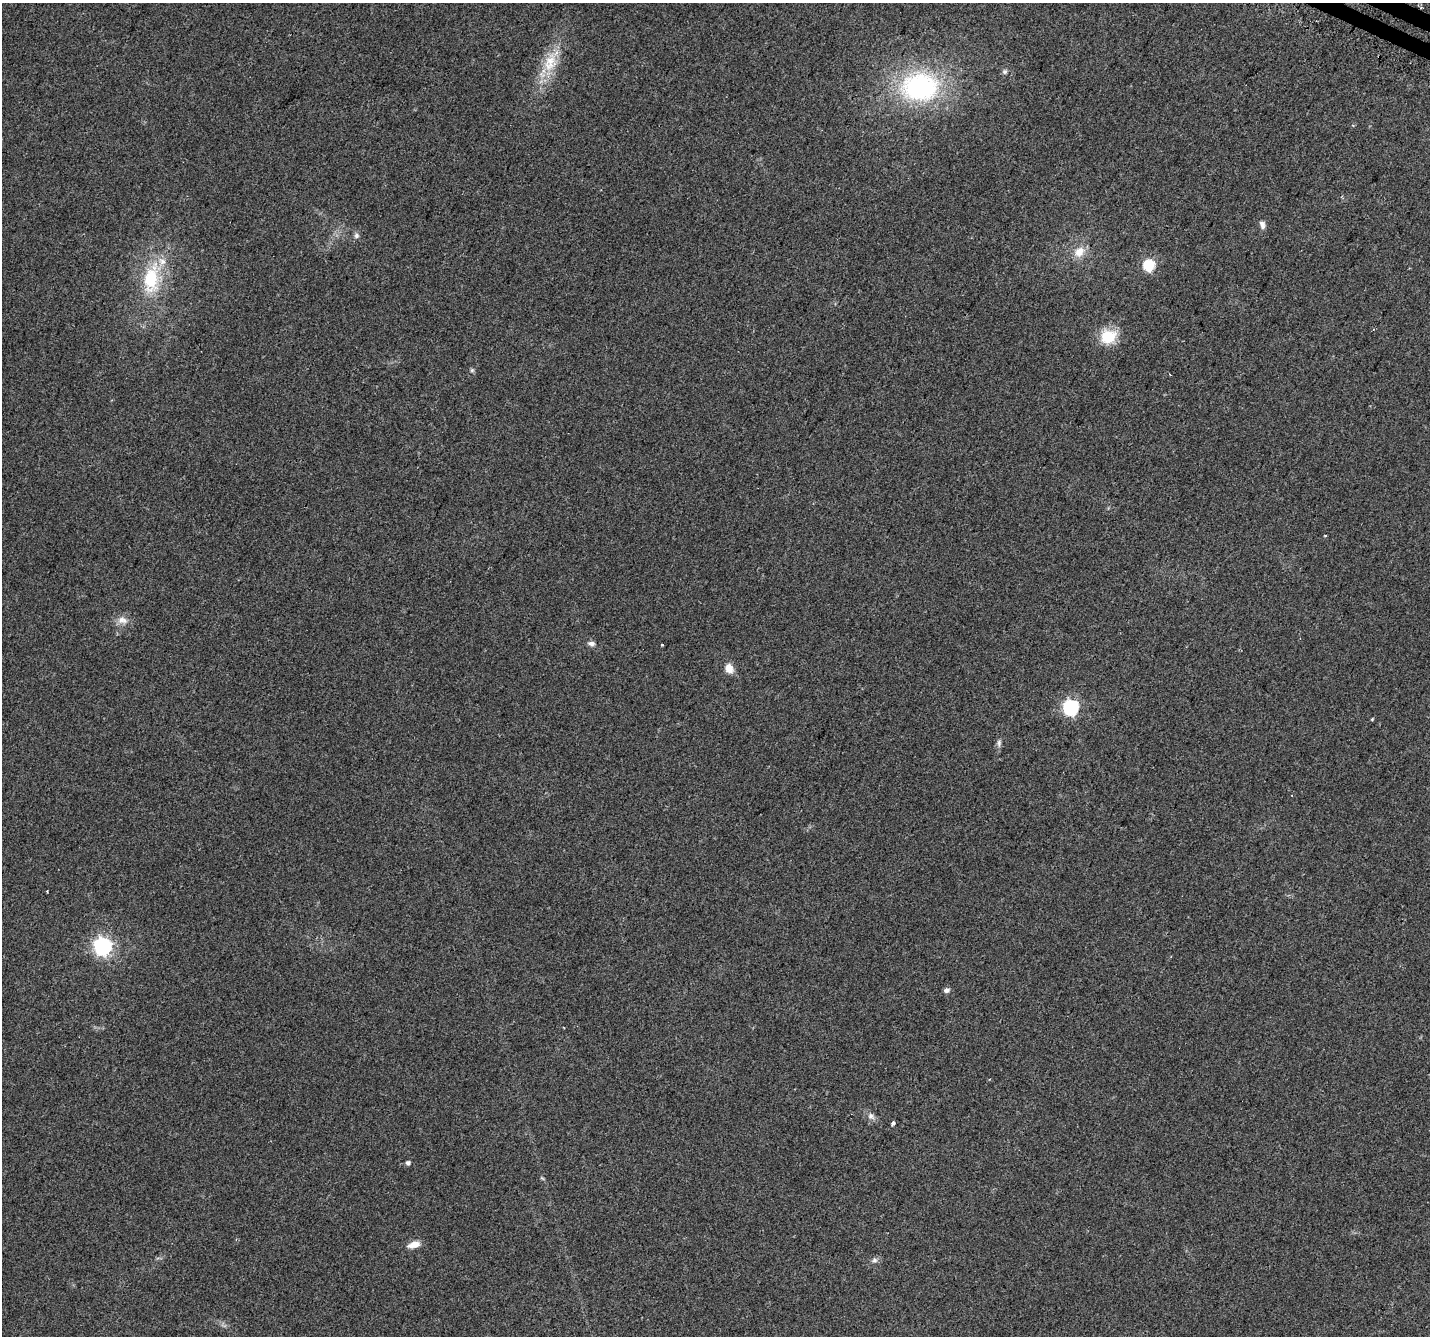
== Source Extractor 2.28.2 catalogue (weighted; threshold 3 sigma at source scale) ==
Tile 10 of 4 x 4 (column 2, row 3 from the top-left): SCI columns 1468-2895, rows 1668-3001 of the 5852 x 5960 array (HDU 1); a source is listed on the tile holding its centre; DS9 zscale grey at full resolution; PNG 1432 x 1338 px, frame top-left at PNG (2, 3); no overlay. Shown black and unused: <1% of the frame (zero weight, under 2 of 3 exposures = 3% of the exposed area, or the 3 px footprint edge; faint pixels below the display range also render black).
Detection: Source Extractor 2.28.2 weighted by HDU 2 'WHT'; one run over the whole footprint, this tile lists its part. Background 0.0996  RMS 0.0087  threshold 0.0393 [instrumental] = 3 sigma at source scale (4.5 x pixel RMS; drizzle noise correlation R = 1.50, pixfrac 1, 0.0396/0.0396 arcsec/px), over >= 5 px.
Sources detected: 29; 1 cosmic-ray / hot-pixel residue — not listed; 1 inside a brighter listed object's ellipse — not listed separately; the other 27 listed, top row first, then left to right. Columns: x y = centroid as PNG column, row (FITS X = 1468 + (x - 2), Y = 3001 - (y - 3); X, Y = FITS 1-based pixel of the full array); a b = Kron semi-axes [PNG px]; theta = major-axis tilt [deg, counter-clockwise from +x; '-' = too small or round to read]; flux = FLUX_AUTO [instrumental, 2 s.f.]
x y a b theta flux
550 62 31 18 75 26
1005 72 7 7 - 1.9
920 87 42 31 2 140
1353 125 4 3 - 0.98
1262 225 10 7 -75 3.5
356 235 8 7 - 2.4
1079 252 14 11 53 11
1149 265 6 6 - 60
151 279 44 21 83 52
1108 337 19 16 17 25
472 370 5 5 - 1.3
1325 536 3 2 - 0.82
122 620 16 9 -9 6.6
591 643 9 6 -3 3
662 644 3 2 - 1
729 668 12 10 -68 7.8
1071 707 7 7 - 190
1372 719 4 3 - 0.77
999 743 11 5 -89 2.7
47 891 2 2 - 0.68
103 946 7 7 - 320
947 990 7 6 - 2.5
871 1116 10 8 -43 3.9
893 1123 4 3 - 6.5
408 1163 5 5 - 2.4
414 1244 15 8 17 7.9
874 1260 8 6 1 2.4